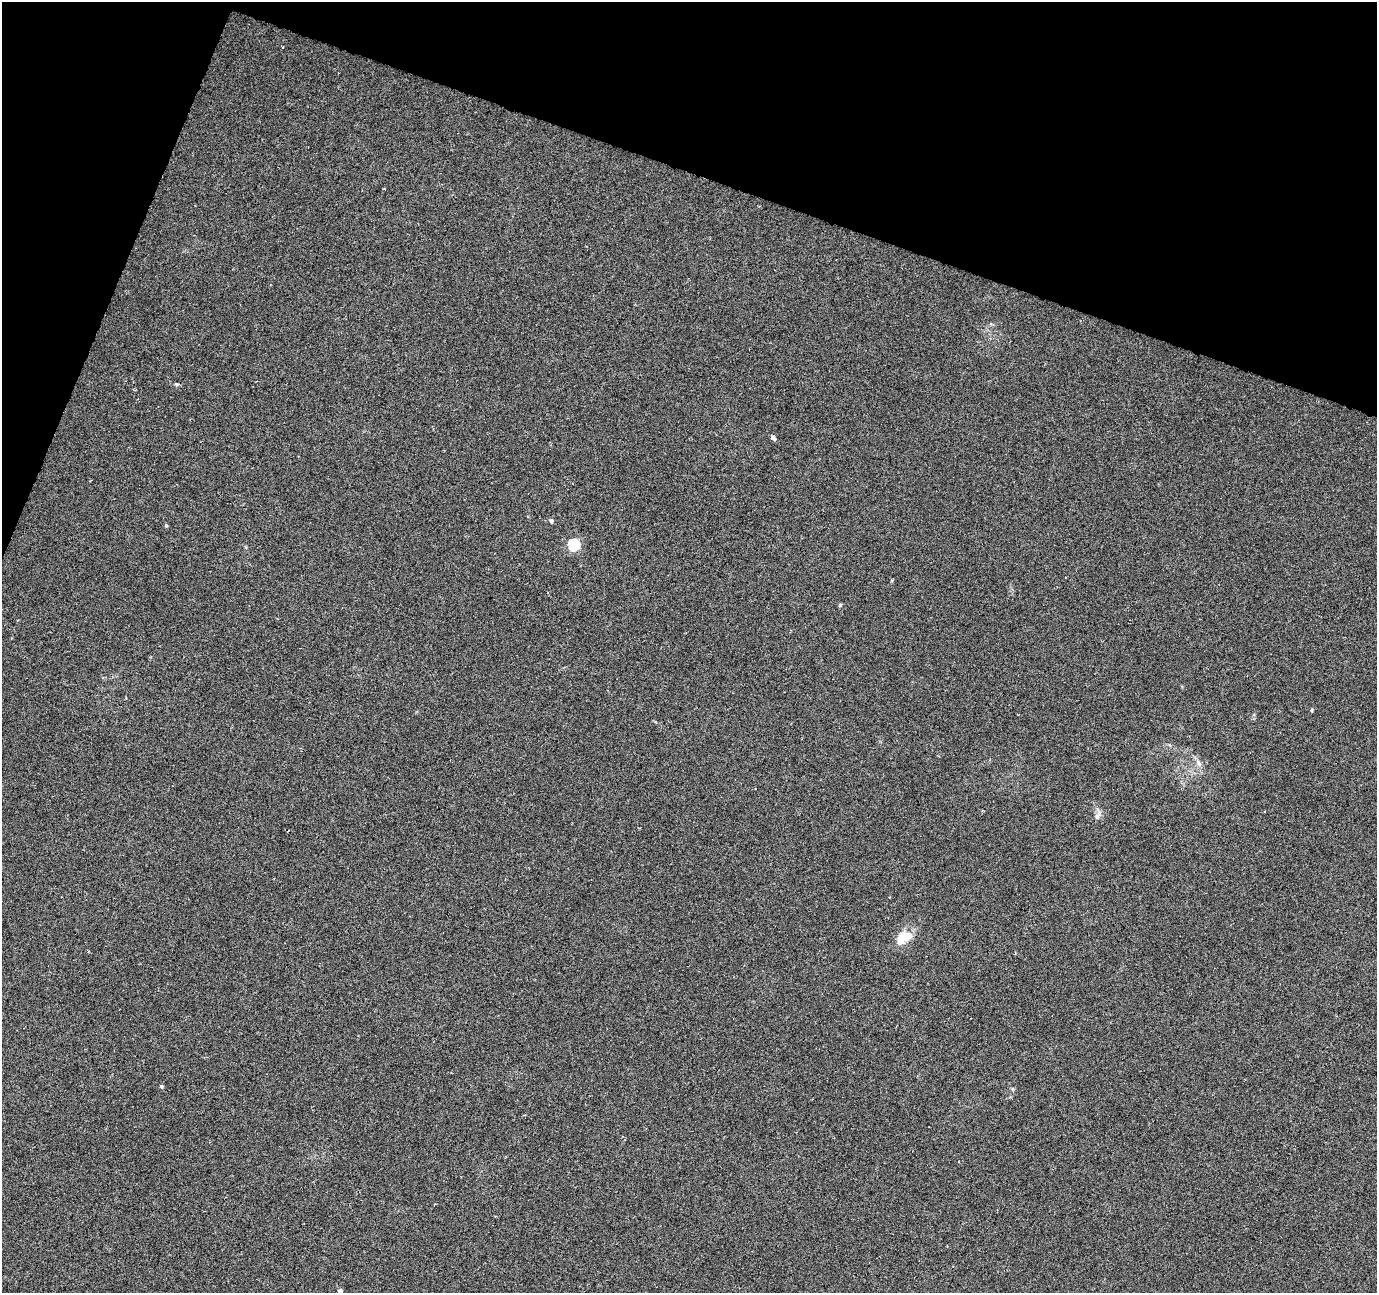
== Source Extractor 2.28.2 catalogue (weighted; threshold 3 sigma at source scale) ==
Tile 2 of 4 x 4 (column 2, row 1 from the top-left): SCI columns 1381-2755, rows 4146-5436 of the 5505 x 5644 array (HDU 1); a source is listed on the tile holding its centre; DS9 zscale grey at full resolution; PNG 1379 x 1295 px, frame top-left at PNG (2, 2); no overlay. Shown black and unused: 17% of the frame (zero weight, under 3 of 6 exposures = <1% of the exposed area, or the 3 px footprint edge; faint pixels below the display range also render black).
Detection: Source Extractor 2.28.2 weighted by HDU 2 'WHT'; one run over the whole footprint, this tile lists its part. Background 0.0271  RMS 0.0039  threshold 0.0158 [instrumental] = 3 sigma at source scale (4.09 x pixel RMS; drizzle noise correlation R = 1.36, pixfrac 0.8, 0.0396/0.0396 arcsec/px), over >= 5 px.
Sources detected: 13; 1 inside a brighter listed object's ellipse — not listed separately; the other 12 listed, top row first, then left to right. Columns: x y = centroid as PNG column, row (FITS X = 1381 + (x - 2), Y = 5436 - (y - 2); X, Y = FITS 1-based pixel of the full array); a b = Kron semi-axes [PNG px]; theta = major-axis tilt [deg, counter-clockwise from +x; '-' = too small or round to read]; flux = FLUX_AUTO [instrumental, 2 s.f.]
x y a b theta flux
176 384 5 4 - 0.44
773 438 6 4 -48 1
551 521 5 4 - 0.7
166 525 4 4 - 0.46
574 544 6 6 - 31
840 605 5 4 - 0.4
1311 710 4 4 - 0.42
1199 763 9 6 -60 1.3
1097 815 12 6 57 1.4
906 937 19 12 44 5.3
959 1162 3 3 - 0.45
340 1291 5 4 - 1.6
Isophote crosses this tile's border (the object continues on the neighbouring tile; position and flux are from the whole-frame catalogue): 1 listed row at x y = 340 1291
Unlisted compact peaks at least as high as the median listed source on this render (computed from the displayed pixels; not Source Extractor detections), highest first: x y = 161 1086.